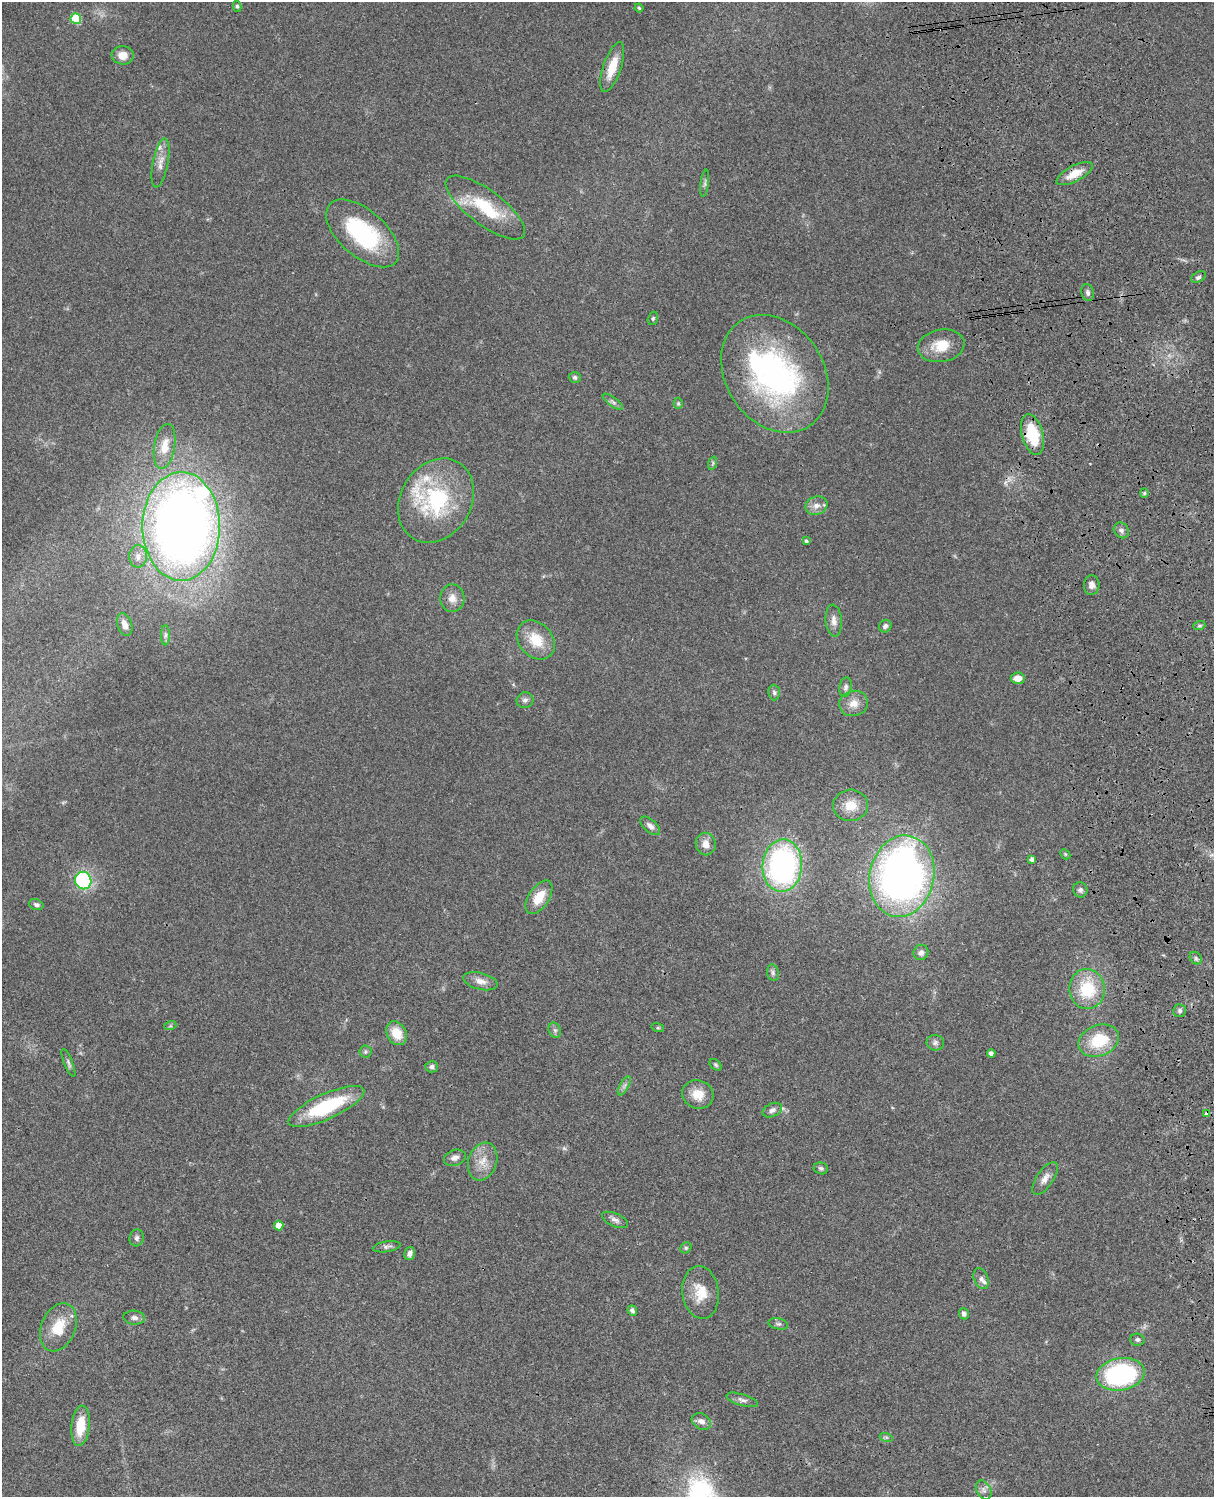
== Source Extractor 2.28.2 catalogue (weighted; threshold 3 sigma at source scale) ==
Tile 6 of 4 x 3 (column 2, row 2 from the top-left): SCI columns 1333-2544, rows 1773-3267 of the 5087 x 4927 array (HDU 1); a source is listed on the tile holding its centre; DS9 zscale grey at full resolution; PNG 1216 x 1499 px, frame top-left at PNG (2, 2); each listed source drawn as its Kron ellipse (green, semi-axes under 4 px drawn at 4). Shown black and unused: <1% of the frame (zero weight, under 3 of 4 exposures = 6% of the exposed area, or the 3 px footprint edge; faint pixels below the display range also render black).
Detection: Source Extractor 2.28.2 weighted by HDU 2 'WHT'; one run over the whole footprint, this tile lists its part. Background 0.0802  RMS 0.0058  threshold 0.0262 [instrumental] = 3 sigma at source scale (4.5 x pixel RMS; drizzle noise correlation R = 1.50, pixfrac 1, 0.05/0.05 arcsec/px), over >= 5 px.
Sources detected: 105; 1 too faint to see at this stretch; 1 inside a brighter object's white glare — neither listed nor drawn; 5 inside a brighter listed object's ellipse — not listed separately; the other 98 listed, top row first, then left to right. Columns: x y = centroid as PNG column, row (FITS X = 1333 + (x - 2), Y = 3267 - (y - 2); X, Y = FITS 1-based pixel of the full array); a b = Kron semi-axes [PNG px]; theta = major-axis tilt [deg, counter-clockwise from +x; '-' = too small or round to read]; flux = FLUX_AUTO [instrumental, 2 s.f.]
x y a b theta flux
237 6 6 4 -79 1.1
639 8 4 4 - 0.74
76 19 5 5 - 24
123 55 11 9 -4 5.5
612 67 26 9 71 12
161 163 25 7 79 5.2
1074 174 20 8 27 8.9
705 183 13 4 83 1.5
485 207 48 17 -37 29
363 233 44 23 -41 58
1199 277 8 5 27 1.8
1088 293 8 6 -77 1.7
653 318 7 5 74 0.88
941 346 23 16 10 13
775 374 63 49 -56 150
575 377 6 5 - 1.4
613 402 12 4 -36 1.8
678 403 5 4 - 0.83
1032 434 21 10 -75 24
165 446 22 10 80 9.1
713 463 7 4 72 0.98
1144 493 4 4 - 0.69
436 501 44 35 59 56
816 506 11 9 20 4
181 526 54 39 -90 580
1121 530 8 7 - 2
806 541 4 3 - 1.1
138 556 11 9 90 3.8
1092 585 10 7 87 2.7
452 598 14 12 -87 5.2
834 621 16 8 -84 3.9
125 625 11 7 -71 4.4
885 626 6 6 - 1.8
1199 626 6 4 18 0.92
165 635 10 4 90 1.6
536 640 21 16 -47 15
1018 678 7 5 6 5.6
846 687 10 6 79 1.7
774 693 8 5 -85 1.4
525 700 8 8 - 2.1
854 703 14 12 14 5.8
851 805 17 15 5 9.9
650 826 12 6 -42 2.5
706 844 11 10 - 4.9
1065 854 6 4 -46 0.7
1032 860 4 4 - 2
782 866 26 20 86 140
902 876 41 32 78 300
83 881 9 8 - 64
1080 890 7 7 - 1.7
539 897 19 10 57 11
36 905 7 5 -19 1.5
921 952 8 7 - 2.4
1196 958 7 5 -46 1.3
773 973 8 6 -76 1.6
480 981 17 8 -14 4.5
1087 989 20 17 -83 26
1180 1011 6 6 - 1.8
170 1026 6 4 17 0.69
658 1028 6 4 -17 0.72
555 1030 8 6 -69 1.5
397 1033 12 9 -60 9.8
1099 1041 21 15 21 22
935 1043 9 8 - 1.8
365 1052 6 6 - 1.1
991 1053 4 4 - 2.1
68 1063 15 4 -68 1.6
715 1065 7 4 -41 0.95
432 1067 6 5 - 1.7
624 1086 11 4 60 1.8
698 1094 16 14 -18 9.1
326 1106 41 12 24 43
772 1110 10 6 25 2.3
1207 1114 4 4 - 3.3
455 1158 11 7 19 2.8
483 1161 19 14 72 8.8
821 1168 7 6 - 1.4
1045 1178 19 8 56 4.5
615 1220 14 6 -23 2.4
279 1226 5 4 - 4.9
137 1238 8 7 - 1.7
387 1247 14 5 9 1.8
686 1248 6 5 - 0.89
410 1253 6 5 - 2.3
981 1279 11 7 -65 2.3
701 1292 26 18 -83 13
632 1310 5 4 - 1.5
964 1314 6 5 - 1.9
134 1318 11 7 -4 2.3
778 1324 10 5 -10 1.5
58 1327 25 17 68 16
1137 1340 7 6 - 1.4
1120 1374 24 16 9 93
742 1400 16 5 -17 2.4
701 1421 10 7 -30 3
81 1426 20 9 84 13
886 1437 6 4 -18 1
984 1490 10 7 -64 2.3
Overlapping masked pixels (flux is a lower limit): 3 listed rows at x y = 1074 174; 1032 434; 1207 1114